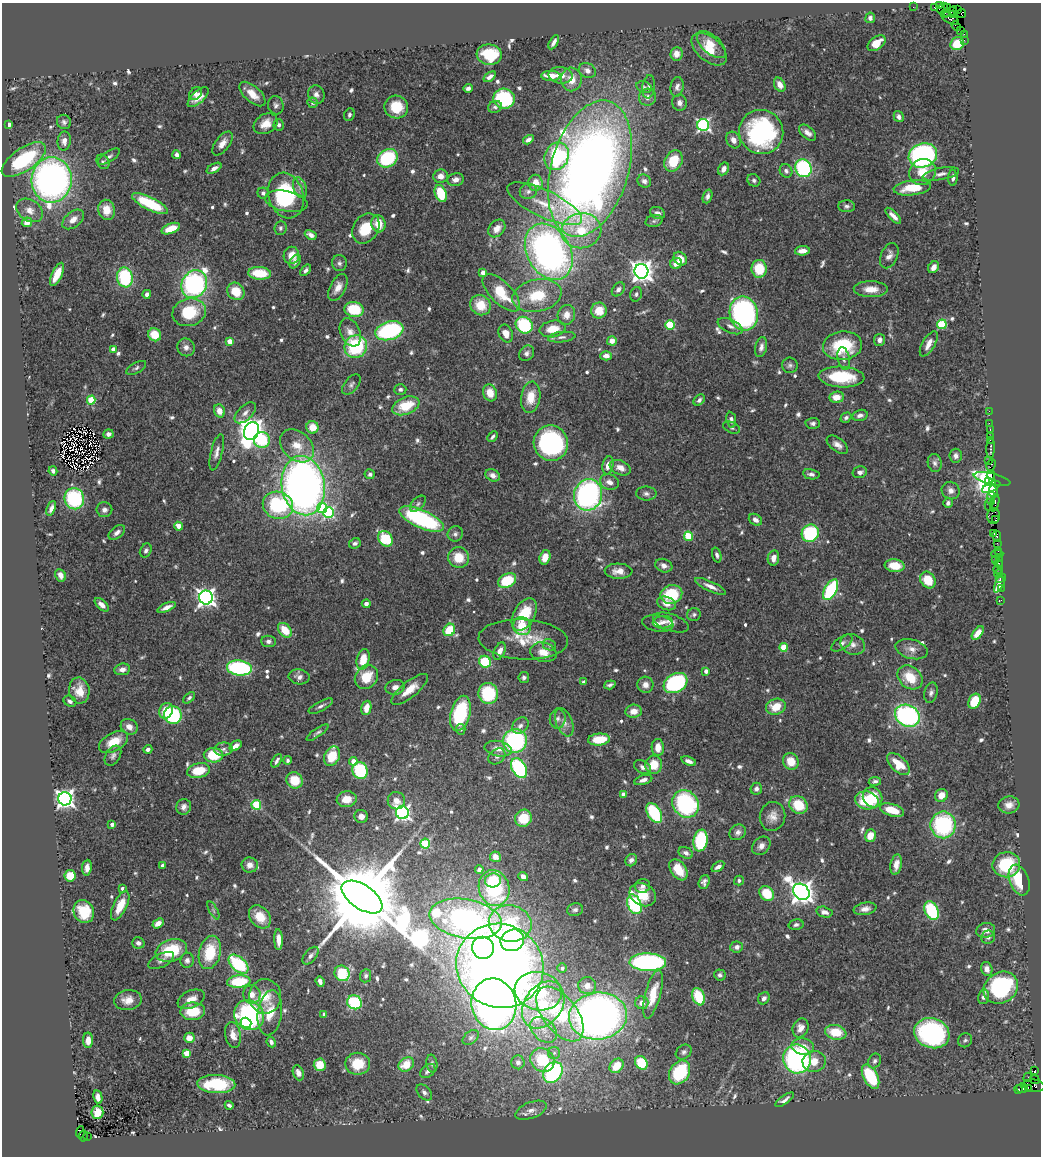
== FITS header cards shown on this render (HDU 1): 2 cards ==
NAXIS1  =                 1039
NAXIS2  =                 1154

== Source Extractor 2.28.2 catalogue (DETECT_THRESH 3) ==
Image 1039 x 1154 px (HDU 1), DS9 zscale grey, 1 PNG px = 1 image px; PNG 1043 x 1158 px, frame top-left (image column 1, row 1154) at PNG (2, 3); each listed source drawn as its Kron ellipse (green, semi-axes under 4 px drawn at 4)
Background 1.3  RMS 0.04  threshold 0.12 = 3 sigma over >= 5 px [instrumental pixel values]
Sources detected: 700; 1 with non-positive FLUX_AUTO (blend fragments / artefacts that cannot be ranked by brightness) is neither listed nor drawn; of the other 699, the 500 brightest by FLUX_AUTO listed and drawn (199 fainter detections omitted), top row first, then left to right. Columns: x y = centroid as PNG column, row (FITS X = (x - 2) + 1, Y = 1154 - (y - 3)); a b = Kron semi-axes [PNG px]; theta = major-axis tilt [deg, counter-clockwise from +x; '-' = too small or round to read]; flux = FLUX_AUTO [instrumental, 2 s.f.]
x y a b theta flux
940 5 4 3 - 110
913 7 2 2 - 17
935 8 3 2 - 81
943 8 6 3 49 84
947 8 3 2 - 50
958 10 3 2 - 17
950 12 7 3 27 200
962 13 4 3 - 100
945 14 4 2 - 68
954 14 4 3 - 87
870 18 5 5 - 8.9
950 18 10 5 -30 340
956 26 5 2 - 76
961 30 2 2 - 26
964 35 4 2 - 84
964 40 2 2 - 24
554 42 8 3 61 13
876 43 10 6 38 37
957 44 7 6 - 64
711 45 17 9 -42 34
709 49 21 12 -40 52
676 54 7 6 - 25
489 55 13 10 -6 110
587 70 9 7 -34 16
561 75 12 8 -6 27
551 76 10 5 -2 40
490 77 7 4 36 11
571 79 12 10 89 42
780 85 7 5 -61 19
644 87 8 5 -16 6.9
649 87 11 6 82 10
677 87 10 6 83 12
468 88 5 4 - 7.8
196 94 7 5 42 8.6
252 94 16 8 -42 37
316 94 9 8 - 14
198 97 13 6 43 23
648 97 9 8 - 17
504 99 11 10 - 240
312 103 5 5 - 6.9
679 103 8 7 - 13
276 105 9 7 -76 10
396 107 12 11 - 77
495 107 7 6 - 7
349 115 6 5 - 7
899 117 6 4 -57 11
64 122 7 6 - 8.5
266 124 13 9 32 35
9 125 4 4 - 9
279 125 5 5 - 9.8
703 125 6 6 - 560
761 132 22 22 - 380
808 133 10 6 -41 15
528 140 6 3 33 10
733 140 9 7 -61 18
64 141 9 6 86 16
222 143 14 7 53 23
176 155 4 4 - 10
923 155 14 12 19 690
557 156 14 12 66 270
109 157 13 5 33 9.2
387 158 11 8 32 230
24 159 26 11 34 220
673 161 11 8 62 82
103 162 7 6 - 7
214 168 8 4 31 14
590 168 70 39 74 3100
803 168 9 8 - 320
724 169 7 5 62 17
786 171 7 6 - 8.9
922 172 14 12 44 54
941 174 18 6 11 17
440 176 7 6 - 20
953 178 8 4 89 10
52 180 23 20 85 1300
456 180 8 6 10 16
754 180 7 6 - 7
644 181 7 6 - 11
535 183 8 7 - 29
300 188 11 6 -70 13
912 188 18 7 7 87
528 191 8 7 - 9.4
263 193 5 5 - 7.3
441 194 9 6 -69 120
286 196 23 17 -72 260
707 196 7 4 70 9.4
286 201 21 10 -11 120
150 204 20 6 -26 130
544 204 41 13 -26 73
847 206 8 6 -1 8.6
30 210 14 10 -32 25
107 210 10 8 -77 45
657 213 8 5 -20 10
893 216 10 4 -46 18
73 219 12 7 39 21
654 221 8 6 15 7
27 222 5 4 - 26
378 224 8 7 - 46
280 228 7 6 - 7.1
366 228 16 12 56 79
171 229 9 5 21 46
497 229 10 7 47 22
581 231 20 17 10 99
311 235 6 4 -29 14
802 251 7 4 5 22
549 252 30 22 -61 1200
291 255 8 7 - 34
889 256 13 8 65 18
680 259 7 6 - 37
295 261 7 5 57 9.9
339 263 8 7 - 9.2
676 263 6 5 - 23
934 267 6 5 - 20
759 269 9 7 -89 90
306 270 7 4 47 8.1
641 271 7 7 - 2300
260 273 11 6 -3 80
483 273 4 4 - 23
57 274 12 5 65 53
125 277 10 8 -81 210
194 284 14 12 58 550
338 287 15 8 63 26
618 289 8 5 52 9.8
871 289 17 8 -1 39
236 291 9 8 - 59
501 293 24 11 -45 98
147 294 4 4 - 12
636 294 7 5 72 6.9
537 296 25 16 13 110
480 305 11 9 -43 60
354 309 9 7 -10 110
599 311 8 7 - 54
189 312 17 13 14 130
744 313 17 14 -79 610
566 315 10 8 68 28
942 324 5 4 - 150
524 325 9 8 - 190
670 325 5 5 - 160
730 326 13 6 -25 16
553 329 13 8 10 53
389 331 14 9 17 330
350 332 15 9 -68 23
506 334 9 6 -66 29
155 335 7 6 - 62
562 337 14 5 7 10
879 340 6 5 - 12
230 341 4 4 - 33
612 341 5 4 - 25
929 344 14 6 60 27
842 346 19 14 7 160
186 347 9 8 - 15
356 347 12 11 - 220
761 347 10 5 78 13
113 349 4 4 - 15
527 353 8 7 - 11
606 356 6 4 0 17
844 359 11 6 -79 11
790 365 8 7 - 8.7
136 368 11 5 29 7.6
841 377 23 10 -3 140
351 384 12 6 53 9.4
400 389 6 5 - 7.6
490 393 9 7 -72 41
531 397 16 9 81 52
837 397 7 5 5 35
91 400 4 4 - 110
699 400 7 4 44 9.2
406 406 14 8 22 86
219 411 7 5 -71 26
989 411 2 2 - 34
245 413 13 7 44 16
860 415 8 5 13 12
846 418 6 5 - 6.9
731 420 8 5 -81 9.9
813 423 7 5 1 8.2
989 423 2 2 - 55
312 427 6 6 - 45
732 428 9 5 -24 6.8
990 430 3 2 - 70
251 431 9 7 67 3600
108 434 5 4 - 11
990 436 2 2 - 77
493 437 6 3 46 7
262 440 8 8 - 140
990 440 2 2 - 49
551 443 18 17 - 400
837 445 12 6 -37 16
297 446 19 14 -43 50
991 448 10 3 88 330
217 452 18 5 76 17
956 456 7 6 - 10
988 460 3 2 - 59
935 463 9 7 -81 11
608 465 9 5 79 22
991 465 6 3 61 140
620 468 11 7 -23 25
53 471 4 4 - 6.8
860 472 7 5 14 11
370 474 5 5 - 6.7
811 474 8 5 -9 9.7
493 475 8 5 -26 14
991 475 4 3 - 100
992 479 19 5 -13 300
988 481 4 3 - 830
609 482 10 7 -23 19
993 483 3 3 - 540
303 486 30 21 -80 2000
991 487 10 4 26 630
951 490 9 8 - 15
993 492 6 3 -77 360
646 494 10 7 1 11
588 495 16 14 74 690
991 498 6 2 -87 88
74 499 10 9 - 240
948 503 5 4 - 7.8
995 503 9 3 77 440
418 504 10 5 46 8.1
278 505 15 13 -21 230
989 505 6 3 -88 130
51 508 7 4 67 14
322 508 5 5 - 110
104 510 8 7 - 12
328 513 5 5 - 320
994 516 8 6 87 530
422 519 24 9 -24 360
755 520 7 5 -35 13
996 520 3 3 - 190
179 526 4 4 - 41
117 532 9 5 38 14
810 533 9 8 - 220
994 533 3 3 - 97
455 534 8 7 - 8.7
689 536 5 4 - 110
997 536 6 3 -78 230
386 539 8 6 -52 130
355 543 6 5 - 8.7
997 543 2 2 - 38
146 550 7 5 62 8.6
998 551 3 2 - 120
997 554 6 4 1 200
717 555 7 4 -73 7.2
459 557 11 10 - 57
545 557 7 5 73 34
773 558 8 5 79 19
999 559 2 2 - 84
995 560 3 2 - 44
999 563 5 3 - 160
664 566 9 6 -21 18
895 566 10 6 -6 53
998 570 5 3 - 49
619 571 14 7 -2 28
998 574 5 2 - 41
60 575 6 5 - 19
1000 578 3 2 - 110
507 580 9 6 25 110
928 580 9 7 -56 64
1000 583 10 3 64 69
711 586 17 5 -25 19
1001 588 3 2 - 110
831 590 11 6 61 270
671 594 11 9 16 130
206 597 7 7 - 1400
1001 600 3 2 - 23
666 603 10 6 -19 20
366 604 4 4 - 9.9
102 605 8 4 -43 16
167 607 10 4 23 17
524 614 18 10 61 99
694 614 7 6 - 6.9
663 622 10 6 4 11
658 623 15 8 -9 18
671 623 19 8 -19 20
522 626 9 8 - 54
285 630 8 5 -49 61
449 630 6 5 - 93
978 633 8 4 50 25
523 639 45 20 -3 100
268 641 7 5 -5 9.3
842 643 12 6 33 12
853 644 12 10 -20 21
549 645 7 5 -23 6.8
783 647 4 4 - 72
912 649 16 9 -15 23
500 651 9 5 66 21
543 652 13 9 -15 39
363 659 10 6 75 61
485 662 6 5 - 110
239 668 12 7 -7 340
122 669 8 6 9 15
706 671 4 4 - 18
299 677 10 7 -8 14
366 677 13 10 50 74
524 677 5 5 - 7.9
910 677 14 10 -42 74
584 682 4 3 - 12
676 683 12 9 30 350
610 685 6 3 19 7.3
645 685 8 8 - 21
395 687 9 7 13 21
410 689 22 8 39 46
79 691 13 10 -81 39
488 693 10 10 - 160
931 693 10 6 77 9.6
189 698 7 4 42 6.8
70 701 7 5 -29 8.9
974 701 8 5 64 98
321 706 13 5 28 9.7
776 707 10 7 18 52
366 708 7 5 77 31
166 711 8 6 63 47
634 711 8 6 6 27
460 713 18 9 75 230
173 715 9 8 - 240
907 716 13 10 -26 500
558 719 10 8 83 12
564 722 15 8 -68 19
520 726 9 7 42 13
129 727 9 7 -34 21
461 729 5 5 - 6.8
317 733 13 4 35 7.8
599 739 11 6 5 61
515 741 12 11 - 370
114 742 16 9 30 57
235 746 7 4 36 19
658 747 8 6 -88 35
148 749 4 4 - 7.7
223 749 9 6 5 10
498 749 14 7 -10 27
213 755 10 7 -4 100
113 756 11 7 58 11
332 756 10 7 65 70
497 756 9 7 40 9.8
288 760 4 3 - 6.9
277 761 7 3 60 8.2
353 761 4 4 - 30
689 761 8 4 -20 14
791 761 9 7 -60 46
898 764 14 7 -44 55
654 765 9 8 - 59
643 767 9 6 -31 12
519 768 10 7 -59 360
360 770 8 7 - 190
199 771 11 7 12 74
295 780 8 8 - 72
643 780 9 4 16 13
875 781 6 4 10 7.5
756 789 6 5 - 10
623 794 4 4 - 26
941 795 7 6 - 27
873 797 10 9 - 64
65 799 6 6 - 1400
347 799 10 8 6 43
867 800 12 9 -13 110
396 801 9 8 - 29
686 804 14 12 -53 350
256 805 5 4 - 160
798 805 10 8 -40 81
1009 805 10 8 8 22
184 807 8 7 - 13
892 810 12 6 -17 61
402 813 6 6 - 800
654 813 11 6 -59 210
361 816 7 6 - 15
773 816 14 12 73 27
523 818 9 8 - 82
112 824 4 4 - 16
943 825 13 12 - 310
738 832 9 7 37 12
870 836 6 5 - 38
700 840 11 7 81 180
425 843 5 5 - 160
761 846 10 8 47 17
686 853 7 5 -27 11
495 857 5 5 - 16
631 860 6 5 - 9.9
250 865 8 7 - 18
896 865 10 5 80 21
1006 865 14 12 10 140
163 866 4 4 - 18
718 867 7 4 35 12
87 868 8 5 83 16
479 869 4 3 - 7.6
678 870 12 7 -56 58
70 876 6 5 - 61
523 876 5 4 - 14
493 880 8 7 - 100
739 880 5 5 - 6.8
1019 880 16 9 -70 99
704 882 7 5 70 11
643 886 7 7 - 12
122 888 3 3 - 7.8
494 888 18 15 -73 240
801 892 9 7 -44 2800
767 894 8 6 -50 77
643 895 14 11 -29 67
362 897 23 12 -34 72000
634 904 10 6 -68 280
120 906 16 6 64 46
865 909 11 6 10 18
213 910 10 4 -61 6.8
575 910 8 6 13 8.6
84 911 11 10 - 83
932 911 10 6 -63 190
824 912 8 5 -13 15
260 917 13 9 -50 51
465 919 36 19 -10 1200
158 923 6 4 36 20
510 923 21 18 -11 220
796 925 7 5 12 7.2
986 930 9 7 14 22
988 937 7 6 - 9
278 940 10 4 -88 24
512 940 12 10 28 380
138 943 6 5 - 11
737 947 6 6 - 11
483 948 11 11 - 620
171 950 16 11 18 130
210 952 17 10 75 110
310 956 10 5 49 12
161 960 14 6 26 13
187 960 7 6 - 10
648 962 18 9 -1 510
238 964 12 7 -42 200
500 966 44 41 -29 3800
562 968 5 5 - 10
987 969 7 5 -75 19
342 973 8 7 - 140
720 975 6 5 - 7.9
366 976 6 5 - 7.2
239 981 12 6 5 140
320 981 5 4 - 12
587 986 9 8 - 24
1001 988 18 15 32 330
538 991 24 19 -12 270
252 994 9 8 - 28
653 994 25 7 75 60
265 996 17 16 - 66
698 997 9 6 -68 100
983 997 7 5 76 9.3
764 998 6 5 - 11
191 999 14 8 24 31
128 1000 14 10 8 31
354 1002 7 6 - 220
642 1003 6 6 - 20
494 1004 26 22 -77 1700
543 1005 26 18 55 190
193 1011 12 9 3 89
270 1013 22 12 82 62
324 1014 4 3 - 6.8
560 1014 32 17 -53 240
249 1015 16 14 -46 400
598 1016 29 23 6 1900
246 1023 5 5 - 220
801 1028 10 7 66 24
544 1030 15 10 -41 38
836 1032 11 7 -13 72
932 1033 18 15 -19 500
233 1035 13 7 -78 24
471 1037 9 6 39 8
189 1038 5 5 - 25
88 1040 7 5 90 24
965 1040 7 6 - 6.8
271 1042 5 4 - 8.4
803 1047 11 8 -10 29
684 1052 8 6 38 9.1
187 1053 4 4 - 69
554 1053 6 6 - 6.9
797 1059 14 13 - 550
542 1060 13 11 -44 110
814 1061 11 10 - 37
875 1061 8 6 65 7.4
518 1062 7 6 - 12
432 1063 9 5 -79 7.2
641 1063 7 6 - 120
358 1064 12 11 - 74
406 1064 8 6 35 52
320 1065 6 6 - 55
616 1066 8 6 48 74
428 1071 8 6 41 12
1035 1071 4 3 - 980
553 1072 11 8 56 320
680 1072 13 9 57 190
298 1073 8 5 -68 14
870 1077 13 7 -62 140
1028 1077 5 2 - 340
1035 1080 5 2 - 33
216 1084 19 9 -2 150
1034 1086 11 6 -7 470
1022 1088 6 4 -5 250
1028 1088 4 3 - 260
1018 1089 4 3 - 160
424 1092 9 6 -47 9.2
98 1097 7 4 -79 18
785 1100 11 4 35 10
229 1105 4 3 - 7.6
531 1110 16 8 21 20
97 1112 7 6 - 45
80 1132 6 4 82 80
83 1136 5 2 - 200
87 1137 3 2 - 210
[199 fainter detections neither listed nor drawn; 1 non-positive-flux detection neither listed nor drawn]